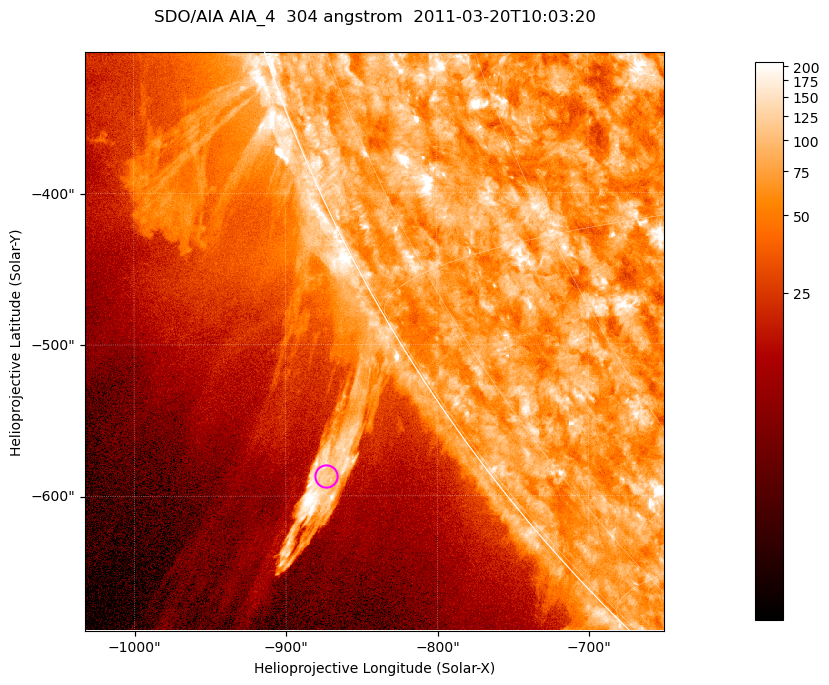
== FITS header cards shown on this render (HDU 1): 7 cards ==
TELESCOP= 'SDO/AIA '           / For AIA: SDO/AIA
INSTRUME= 'AIA_4   '           / For AIA: AIA_ATA1, AIA_ATA2, AIA_ATA3 or AIA_AT
WAVELNTH=                  304 / [angstrom] Wavelength
WAVEUNIT= 'angstrom'           / Wavelength unit: angstrom
DATE-OBS= '2011-03-20T10:03:20.124' / [ISO] Date when observation started; ISO 8
CTYPE1  = 'HPLN-TAN'           / CTYPE1; Typically HPLN
CTYPE2  = 'HPLT-TAN'           / CTYPE2; Typically HPLT

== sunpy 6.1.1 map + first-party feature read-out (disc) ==
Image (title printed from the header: SDO/AIA AIA_4  304 angstrom  2011-03-20T10:03:20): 637 x 637 px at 0.6 arcsec/px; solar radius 964 arcsec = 1606 px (partial field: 2.2% of the solar disc is inside the frame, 43% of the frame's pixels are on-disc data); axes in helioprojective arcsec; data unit not stated in the header (colour bar unlabelled)
Orientation: roll -0.132 deg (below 1 deg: not rotated)
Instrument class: DISC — disc imager (sunpy class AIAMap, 304 A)
Bright regions (active regions / flare kernels): reference = the on-disc median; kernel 5 px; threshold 5 sigma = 115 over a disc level ~73.4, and >= 1.15x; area >= 405 px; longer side >= 8 px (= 4.8 arcsec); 0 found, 0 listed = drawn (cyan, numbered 1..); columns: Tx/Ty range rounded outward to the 2 arcsec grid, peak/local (2 s.f.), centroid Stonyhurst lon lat
Off-limb structures (1.02-1.3 R_sun): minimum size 202 px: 7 found; the strongest spans PA ~120..125 deg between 1.02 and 1.17 R_sun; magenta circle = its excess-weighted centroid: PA ~125 deg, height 1.09 R_sun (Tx ~-874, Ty ~-586 arcsec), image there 5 x the reference